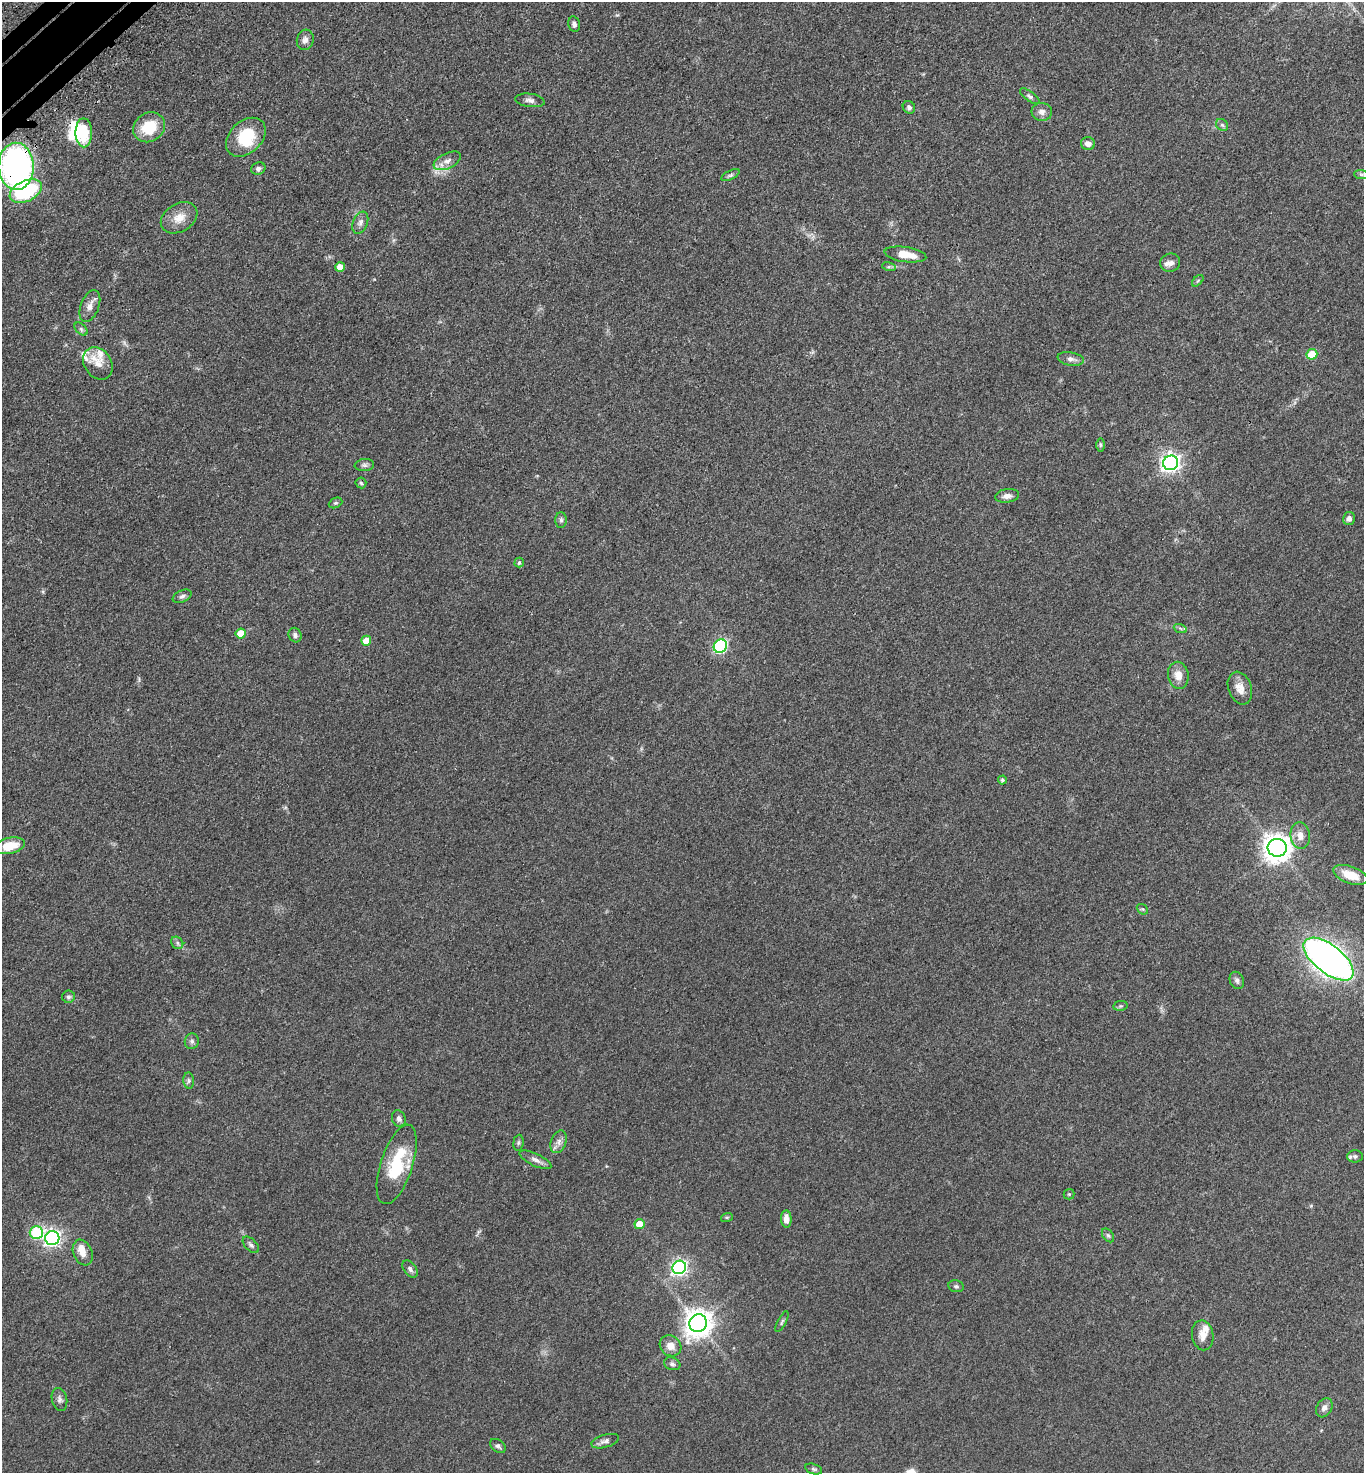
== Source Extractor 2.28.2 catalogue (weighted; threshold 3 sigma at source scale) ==
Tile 11 of 4 x 4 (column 3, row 3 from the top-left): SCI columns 2972-4333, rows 1573-3043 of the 6086 x 6088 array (HDU 1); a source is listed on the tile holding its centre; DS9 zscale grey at full resolution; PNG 1366 x 1475 px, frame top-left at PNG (2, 2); each listed source drawn as its Kron ellipse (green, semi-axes under 4 px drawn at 4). Shown black and unused: <1% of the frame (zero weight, under 3 of 4 exposures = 6% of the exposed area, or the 3 px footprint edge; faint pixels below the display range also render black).
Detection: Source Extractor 2.28.2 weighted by HDU 2 'WHT'; one run over the whole footprint, this tile lists its part. Background 0.0432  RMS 0.005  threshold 0.0226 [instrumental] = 3 sigma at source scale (4.5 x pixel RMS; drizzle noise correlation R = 1.50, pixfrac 1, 0.05/0.05 arcsec/px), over >= 5 px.
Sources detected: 96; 3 inside a brighter object's white glare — neither listed nor drawn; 6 inside a brighter listed object's ellipse — not listed separately; the other 87 listed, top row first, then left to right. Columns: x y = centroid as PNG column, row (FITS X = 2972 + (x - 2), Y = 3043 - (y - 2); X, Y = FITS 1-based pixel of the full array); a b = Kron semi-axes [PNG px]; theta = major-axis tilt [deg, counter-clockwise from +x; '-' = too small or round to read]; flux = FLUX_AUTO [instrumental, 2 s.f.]
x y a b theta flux
574 24 8 5 -76 1.4
305 40 10 8 74 2.3
1030 96 11 4 -36 1.3
530 100 15 6 -7 2.1
909 107 6 6 - 1.3
1042 112 10 9 - 2.6
1222 125 6 5 - 1
149 127 17 14 33 16
84 133 14 8 -89 16
246 137 23 16 44 20
1088 144 7 6 - 3
447 161 15 7 26 3.2
16 166 23 17 -89 160
258 169 7 6 - 1.3
1361 174 7 4 -2 0.95
730 175 10 4 25 1.1
26 191 17 10 26 40
179 218 19 14 31 6.8
360 223 11 7 68 2.2
905 254 21 7 -8 7.9
1170 263 10 9 - 2.3
340 267 5 5 - 4.4
889 267 7 4 -17 0.81
1198 281 7 4 44 0.68
90 306 17 9 69 3.5
81 329 8 4 -46 1.1
1312 354 5 5 - 16
1071 359 13 6 -9 2.2
98 363 17 13 -55 5.9
1101 445 7 4 -90 0.77
1171 463 7 7 - 220
364 465 10 6 6 1.4
361 483 5 5 - 0.75
1007 496 12 6 7 2.5
336 503 7 5 25 0.81
1349 519 7 6 - 1.8
561 520 8 5 -90 1.3
519 563 5 4 - 0.95
182 596 10 6 25 1.4
1180 628 6 4 -20 0.81
241 633 5 5 - 9.1
295 635 7 6 - 1.4
366 641 5 5 - 5.4
720 646 7 6 - 78
1178 675 13 10 -81 5.1
1240 688 17 11 -70 4.9
1002 780 4 4 - 0.84
1300 835 13 9 -84 4.3
10 846 15 8 12 10
1277 848 9 9 - 560
1350 875 18 8 -20 9.1
1142 909 6 4 -41 0.71
177 943 7 5 -49 1
1329 959 30 14 -38 300
1237 980 9 7 -66 1.5
68 997 6 6 - 1.1
1120 1006 7 5 10 0.74
192 1041 8 7 - 1.4
189 1081 8 5 -85 1.1
399 1119 8 6 -67 1.9
559 1142 12 7 69 2.6
518 1143 8 5 83 0.87
1355 1156 8 6 5 1.1
535 1160 17 6 -25 2.4
397 1164 41 16 72 25
1069 1194 5 5 - 0.64
727 1217 6 4 18 0.55
786 1219 8 5 -88 3.4
639 1224 5 5 - 7.4
36 1233 6 6 - 38
1108 1235 8 5 -53 0.95
52 1238 7 7 - 160
251 1245 10 6 -46 1.4
83 1252 13 9 -67 4.6
679 1267 7 6 - 140
410 1269 9 6 -54 1.6
956 1286 8 6 -10 1
782 1322 11 3 63 0.95
698 1323 9 8 - 580
1203 1335 15 10 -80 4.2
671 1346 11 10 - 4.3
672 1364 8 6 -19 1.3
59 1399 11 7 -77 1.9
1324 1408 10 7 59 2.2
605 1441 14 6 16 2
498 1446 8 6 -40 1.3
814 1469 9 5 -16 1.1
Overlapping masked pixels (flux is a lower limit): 2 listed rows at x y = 16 166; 1171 463
Isophote crosses this tile's border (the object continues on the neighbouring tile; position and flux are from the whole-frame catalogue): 1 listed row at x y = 16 166